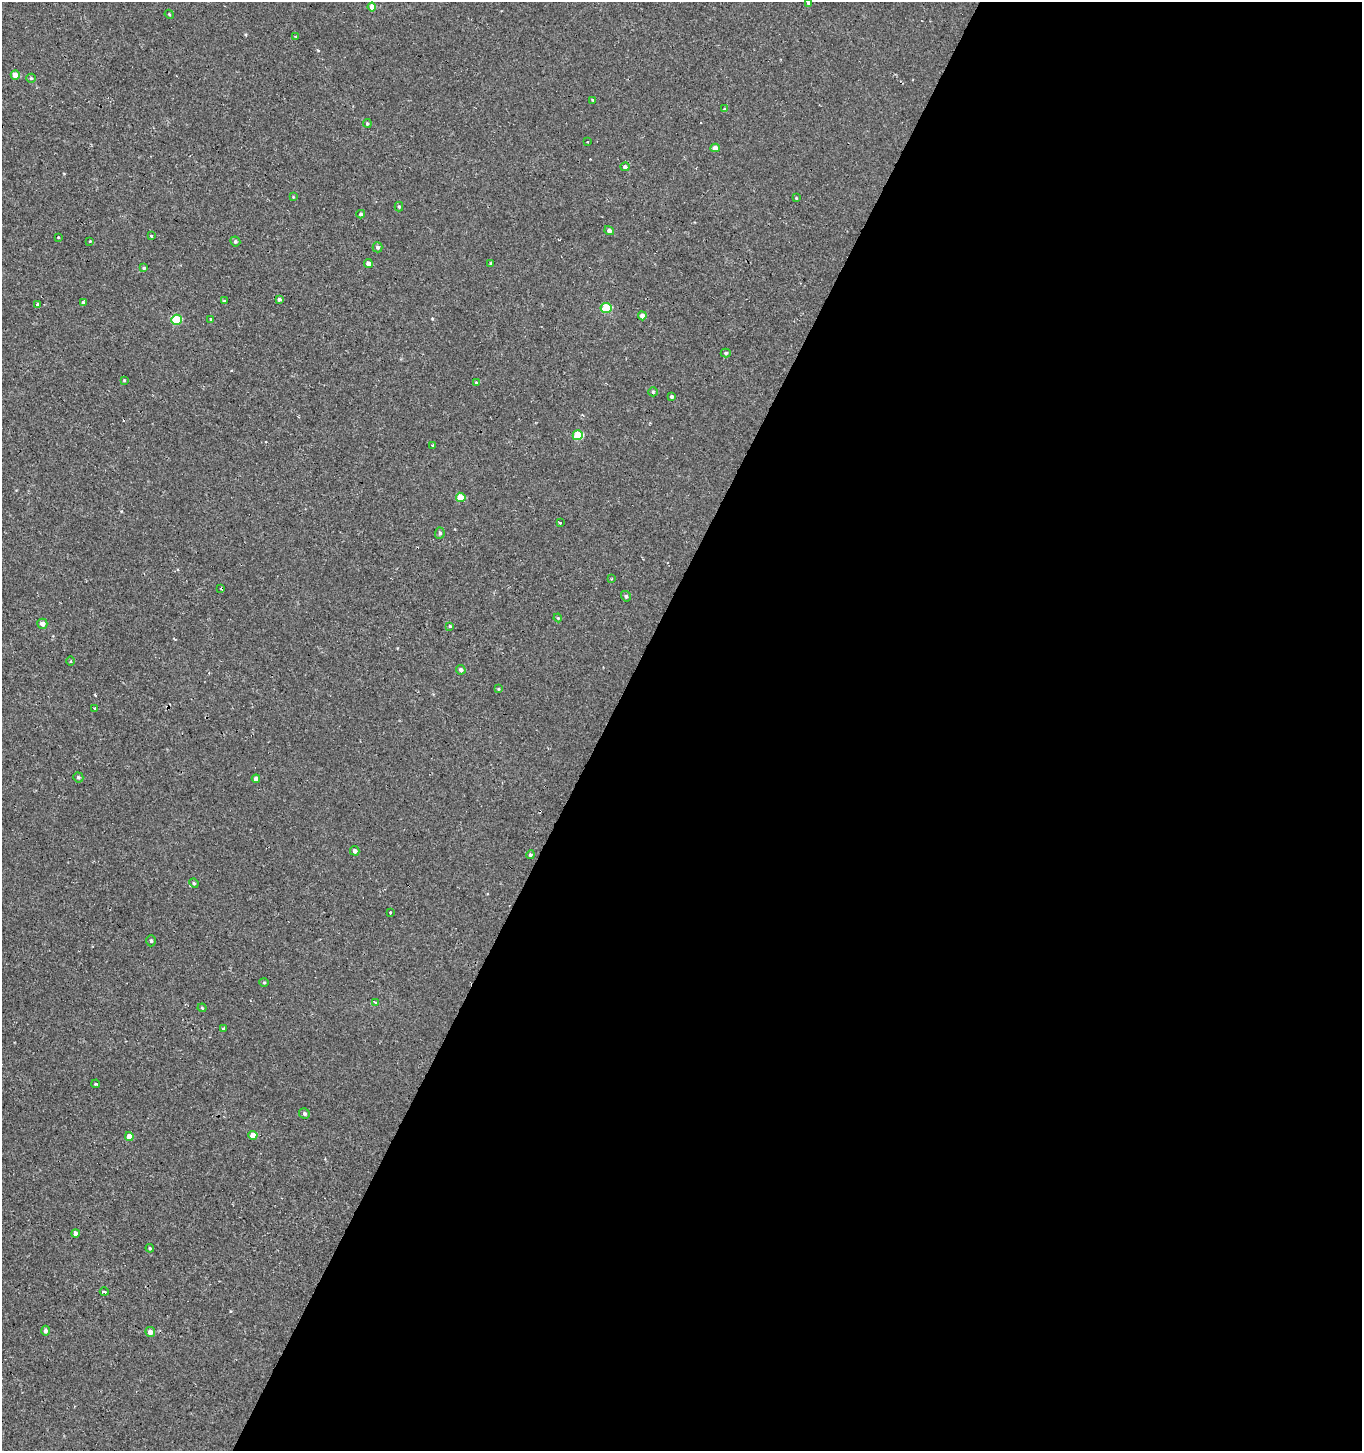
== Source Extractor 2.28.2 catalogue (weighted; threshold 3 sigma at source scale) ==
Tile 12 of 4 x 4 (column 4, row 3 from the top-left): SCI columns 4277-5636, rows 1495-2943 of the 5950 x 5842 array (HDU 1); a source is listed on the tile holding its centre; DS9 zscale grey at full resolution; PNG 1364 x 1453 px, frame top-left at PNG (2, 2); each listed source drawn as its Kron ellipse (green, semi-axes under 4 px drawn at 4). Shown black and unused: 56% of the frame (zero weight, under 2 of 3 exposures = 3% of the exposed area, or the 3 px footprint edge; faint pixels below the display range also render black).
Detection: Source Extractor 2.28.2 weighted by HDU 2 'WHT'; one run over the whole footprint, this tile lists its part. Background -4.14e-04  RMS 0.0023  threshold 0.0104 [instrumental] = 3 sigma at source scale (4.5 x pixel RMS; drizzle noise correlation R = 1.50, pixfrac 1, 0.0396/0.0396 arcsec/px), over >= 5 px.
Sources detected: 77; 4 cosmic-ray / hot-pixel residue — neither listed nor drawn; the other 73 listed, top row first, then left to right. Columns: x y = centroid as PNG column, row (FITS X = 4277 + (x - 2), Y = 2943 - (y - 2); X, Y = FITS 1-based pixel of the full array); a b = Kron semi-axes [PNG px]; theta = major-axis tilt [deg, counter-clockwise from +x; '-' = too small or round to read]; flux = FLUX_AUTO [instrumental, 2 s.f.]
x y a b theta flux
808 2 3 3 - 2.6
372 7 4 4 - 2.1
169 14 5 3 - 0.21
296 37 3 2 - 0.18
15 75 5 4 - 1.8
31 78 5 4 - 0.29
593 100 4 3 - 0.32
724 109 4 3 - 0.21
367 123 4 4 - 0.34
587 142 3 3 - 0.48
715 148 4 4 - 1.6
625 167 4 4 - 0.55
293 197 3 3 - 0.17
796 198 3 3 - 0.18
399 207 4 4 - 0.3
361 214 4 3 - 0.31
609 230 5 4 - 0.82
151 236 3 3 - 2.1
58 237 3 3 - 1.2
90 241 3 3 - 0.86
235 241 5 5 - 0.4
378 247 5 5 - 0.5
491 263 3 3 - 0.27
368 264 4 4 - 1.4
144 268 4 4 - 0.3
279 299 4 4 - 0.55
224 301 3 3 - 0.86
83 303 3 3 - 1
37 305 4 3 - 2
606 308 5 5 - 8.1
642 316 4 4 - 1.2
211 319 3 3 - 1.2
176 320 5 5 - 9.1
726 353 5 4 - 0.37
124 380 3 3 - 0.19
476 383 4 3 - 0.25
653 392 5 4 - 0.28
672 397 4 3 - 0.59
578 435 5 5 - 6.9
433 446 3 3 - 1
461 497 5 4 - 3.4
560 523 3 3 - 1.7
440 533 5 4 - 0.5
612 579 3 2 - 0.17
221 589 4 2 - 0.22
626 596 5 4 - 0.53
558 618 4 3 - 0.21
42 624 5 5 - 1.3
450 626 4 3 - 0.49
70 661 5 3 - 0.23
461 670 5 4 - 0.65
498 689 4 3 - 0.19
95 709 3 3 - 1.3
78 777 5 5 - 0.42
256 779 4 4 - 1.2
355 851 5 4 - 0.8
530 855 4 4 - 0.42
194 883 5 4 - 0.32
390 912 3 3 - 1
151 941 6 4 89 0.42
264 982 4 4 - 0.3
376 1003 3 3 - 2.5
202 1008 4 3 - 0.22
223 1028 3 3 - 0.68
96 1084 4 3 - 0.28
304 1114 5 5 - 0.57
253 1135 4 4 - 2.3
129 1137 4 4 - 1.8
75 1233 4 4 - 1.1
150 1248 4 3 - 0.26
104 1292 4 3 - 0.64
45 1331 5 4 - 0.67
150 1332 5 5 - 1.6
Isophote crosses this tile's border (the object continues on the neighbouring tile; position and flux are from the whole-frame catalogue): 1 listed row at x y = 808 2